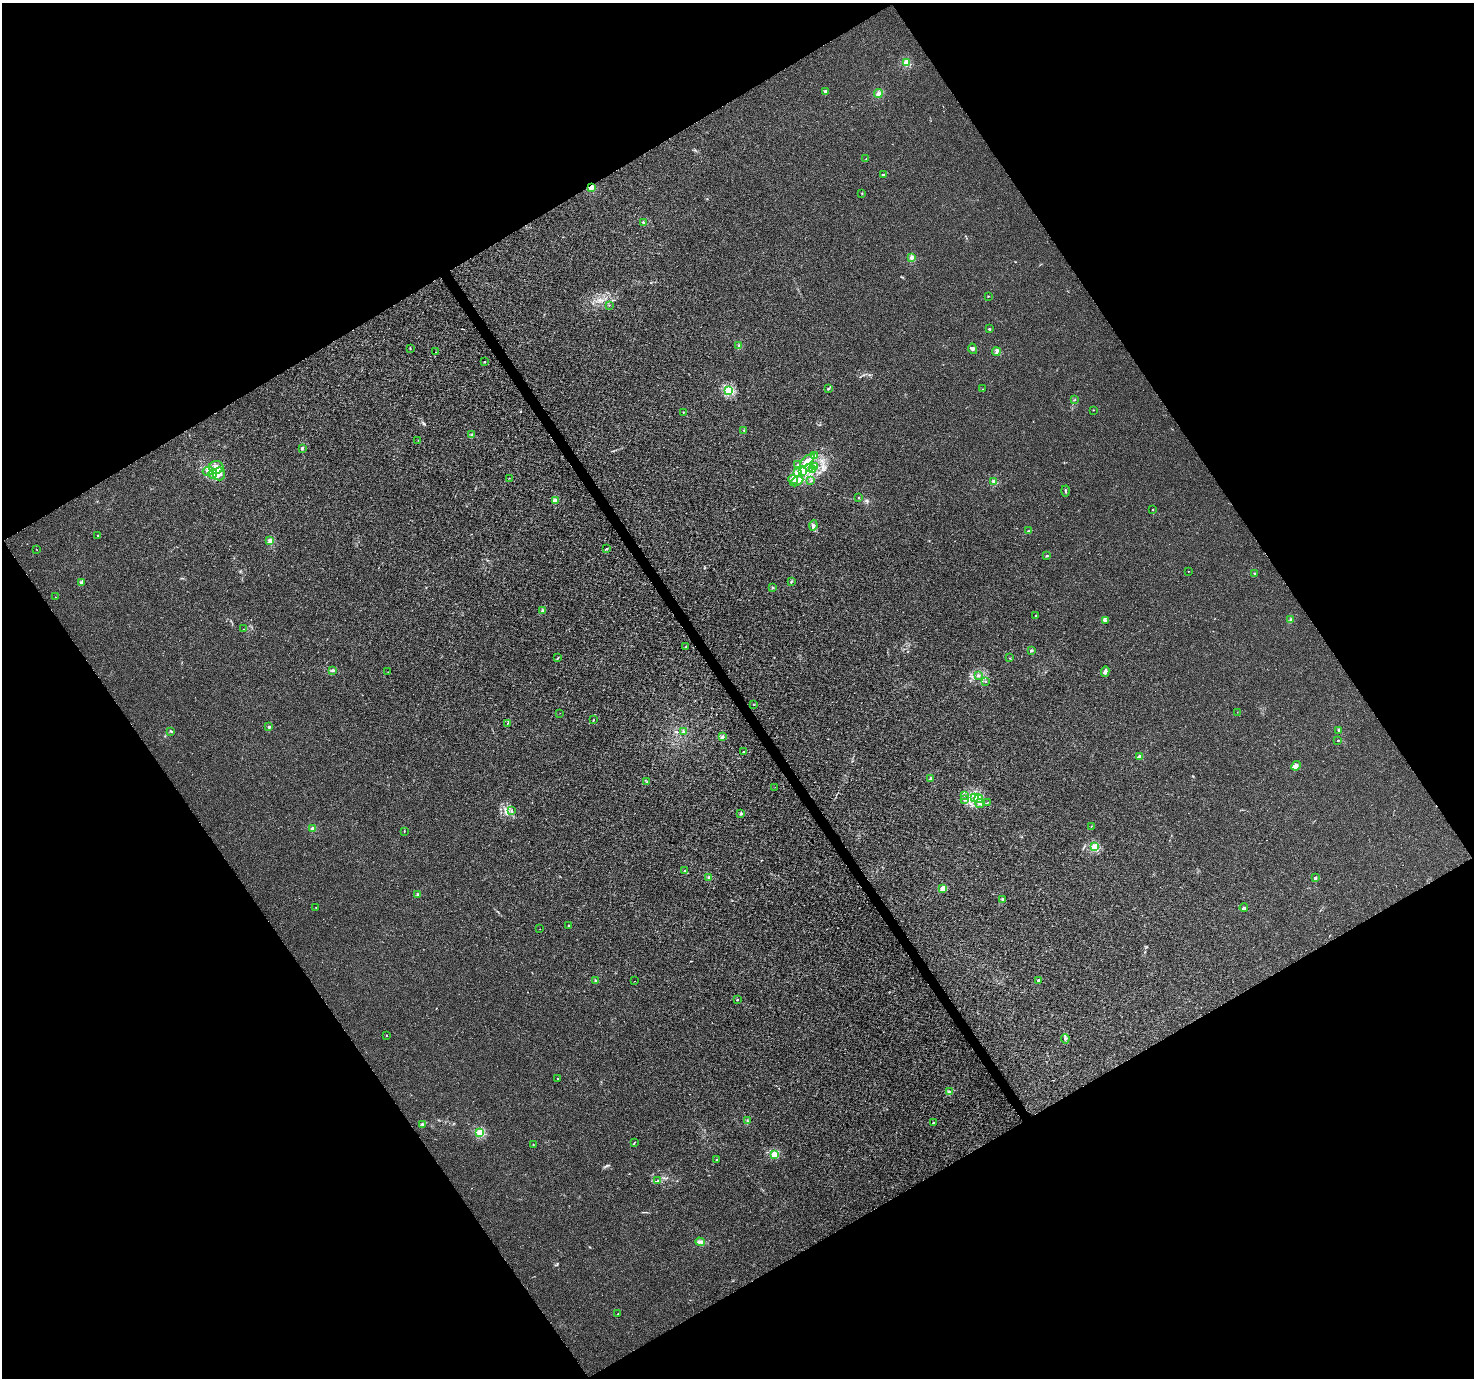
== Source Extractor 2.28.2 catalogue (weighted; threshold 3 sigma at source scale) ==
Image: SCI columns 5-5891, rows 180-5683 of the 5892 x 5802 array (HDU 1 of 3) = the unmasked area's bounding box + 8 px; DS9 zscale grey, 4 x 4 block average (1 PNG px = mean of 4 x 4 image px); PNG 1476 x 1380 px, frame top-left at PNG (2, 3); each listed source drawn as its Kron ellipse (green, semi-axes under 4 px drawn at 4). Shown black and unused: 48% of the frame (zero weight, under 3 of 4 exposures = <1% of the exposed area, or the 3 px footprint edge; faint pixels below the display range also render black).
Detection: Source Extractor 2.28.2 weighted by HDU 2 'WHT'. Background 9.27e-04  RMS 0.002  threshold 0.00901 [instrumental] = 3 sigma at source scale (4.5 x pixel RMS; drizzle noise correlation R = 1.50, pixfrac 1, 0.0396/0.0396 arcsec/px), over >= 5 px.
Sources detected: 149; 3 coinciding with a brighter row at this scale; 12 inside a brighter listed object's ellipse — not listed separately; the other 134 listed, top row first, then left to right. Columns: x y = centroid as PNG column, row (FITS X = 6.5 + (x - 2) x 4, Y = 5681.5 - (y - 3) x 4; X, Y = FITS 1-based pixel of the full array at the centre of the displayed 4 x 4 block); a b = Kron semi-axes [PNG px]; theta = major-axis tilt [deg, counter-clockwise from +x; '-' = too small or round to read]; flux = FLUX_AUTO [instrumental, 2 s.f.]
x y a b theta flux
906 63 2 2 - 48
825 91 2 2 - 7.1
878 94 4 3 - 2.9
866 158 2 2 - 0.26
884 175 4 2 - 1.2
591 187 2 2 - 38
862 193 2 2 - 0.59
644 223 3 2 - 0.89
911 258 4 3 - 2.2
988 296 2 2 - 1.3
609 305 2 2 - 0.43
989 329 2 2 - 1.3
739 346 3 2 - 1.4
410 349 2 2 - 0.62
973 349 5 3 - 2.3
435 352 2 2 - 0.32
996 352 4 2 - 1.6
484 362 2 2 - 1.8
828 389 3 2 - 1.3
982 389 2 2 - 0.35
729 390 2 2 - 110
1075 399 2 2 - 0.41
1093 410 2 2 - 0.85
684 412 2 2 - 0.63
744 430 2 2 - 0.71
472 435 3 2 - 1.1
418 440 2 2 - 0.32
302 448 3 3 - 1.3
815 455 2 2 - 1.3
807 460 9 3 40 7.7
797 465 2 2 - 0.46
216 467 7 6 - 12
809 467 3 2 - 2.8
815 467 3 2 - 1.9
813 470 3 2 - 1.7
208 471 5 3 - 4
802 472 4 3 - 2.7
797 473 2 2 - 1.3
213 474 5 4 - 3.9
219 474 6 6 - 8.4
509 478 2 2 - 0.36
793 479 5 2 - 2.6
797 481 7 3 29 4.3
811 481 3 2 - 0.78
994 482 2 2 - 32
1065 491 5 2 - 1.2
858 497 2 2 - 1
555 500 2 2 - 21
1153 509 2 2 - 0.52
813 526 5 2 - 2.7
1028 531 2 2 - 0.54
98 535 2 2 - 1
270 541 2 2 - 19
606 549 3 2 - 0.99
37 550 2 2 - 0.27
1047 556 3 2 - 0.9
1188 571 2 2 - 0.61
1255 573 2 2 - 1.4
791 581 2 2 - 0.79
82 583 2 2 - 0.64
772 588 2 2 - 0.91
55 597 2 2 - 0.3
542 610 3 2 - 1
1035 615 2 2 - 0.47
1291 619 3 2 - 1
1105 620 2 2 - 1.1
243 629 2 2 - 0.36
686 646 2 2 - 0.43
1031 650 2 2 - 7.3
558 658 4 2 - 0.9
1010 658 2 2 - 0.4
333 670 3 2 - 1.2
388 672 2 2 - 0.27
1105 672 5 3 - 2.7
978 675 2 2 - 2.2
986 681 2 2 - 0.48
754 705 2 2 - 0.27
1237 712 2 2 - 0.3
560 713 2 2 - 0.27
593 720 2 2 - 1.6
507 723 2 2 - 0.55
269 727 2 2 - 5.8
1339 730 2 2 - 2
171 731 4 2 - 1.2
683 732 3 2 - 1
722 737 4 2 - 1.6
1338 740 2 2 - 1
744 752 2 2 - 2.3
1139 756 4 2 - 1.9
1296 766 5 4 - 4.4
931 778 2 2 - 11
647 781 2 2 - 0.65
775 787 2 2 - 0.28
965 795 2 2 - 0.41
974 797 3 2 - 1.4
979 799 4 3 - 2.8
965 800 3 2 - 1.3
987 803 2 2 - 0.46
980 804 4 3 - 2
511 811 4 2 - 0.84
741 814 2 2 - 7.2
1091 827 2 2 - 0.35
313 829 2 2 - 25
404 831 3 2 - 0.56
1094 847 2 2 - 62
685 871 2 2 - 0.98
709 877 3 2 - 1.3
1315 878 2 2 - 7.4
943 888 3 2 - 11
417 894 2 2 - 0.75
1002 899 2 2 - 2.1
316 908 2 2 - 0.33
1244 908 4 3 - 2.3
569 925 2 2 - 1.4
540 929 2 2 - 0.18
596 980 2 2 - 0.83
635 981 2 2 - 0.31
1038 981 2 2 - 12
737 1000 2 2 - 2.2
386 1036 2 2 - 0.89
1065 1039 4 3 - 2
558 1078 2 2 - 0.82
949 1092 3 2 - 1.5
748 1121 2 2 - 0.43
933 1122 2 2 - 1.6
422 1124 3 2 - 1.4
480 1133 2 2 - 71
635 1142 2 2 - 0.39
533 1144 2 2 - 0.59
774 1154 2 2 - 55
717 1160 2 2 - 0.87
658 1181 3 2 - 1.2
700 1242 4 3 - 2.7
618 1314 2 2 - 0.39
Overlapping masked pixels (flux is a lower limit): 1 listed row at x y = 591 187
Diffuse or blended objects may show on this block-average render without a row.